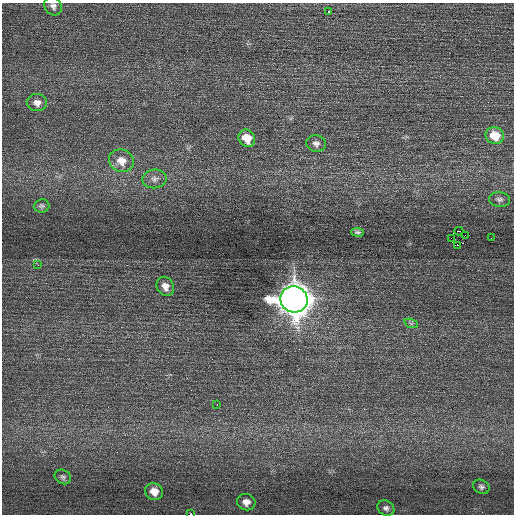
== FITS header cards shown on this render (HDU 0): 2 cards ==
NAXIS1  =                  512 / Axis length
NAXIS2  =                  512 / Axis length

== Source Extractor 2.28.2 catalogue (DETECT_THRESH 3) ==
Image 512 x 512 px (HDU 0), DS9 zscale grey, 1 PNG px = 1 image px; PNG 516 x 516 px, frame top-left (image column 1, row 512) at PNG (2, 3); each listed source drawn as its Kron ellipse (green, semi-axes under 4 px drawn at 4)
Background 0.444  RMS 0.69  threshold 2.08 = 3 sigma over >= 5 px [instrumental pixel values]
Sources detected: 27; all 27 listed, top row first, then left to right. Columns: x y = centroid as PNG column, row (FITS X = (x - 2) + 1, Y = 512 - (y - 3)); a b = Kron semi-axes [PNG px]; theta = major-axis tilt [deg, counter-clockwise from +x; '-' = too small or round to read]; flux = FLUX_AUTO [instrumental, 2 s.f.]
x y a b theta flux
53 6 10 8 -53 200
329 11 3 2 - 230
37 103 10 8 -4 280
495 135 9 8 - 940
247 138 9 8 - 730
316 143 10 8 -12 210
121 161 13 11 -25 550
154 179 12 9 8 260
499 199 10 7 -6 160
41 206 8 6 5 110
459 231 4 2 - 550
358 232 6 4 -4 99
465 235 2 2 - 460
451 238 3 2 - 210
491 238 2 2 - 37
458 245 3 2 - 260
38 265 4 3 - 43
165 286 10 8 -60 350
294 299 14 13 - 79000
411 323 7 4 -18 81
217 405 2 2 - 120
63 477 8 7 - 120
481 487 8 6 -31 140
154 491 9 8 - 540
246 502 9 8 - 340
386 508 9 7 -32 170
191 514 2 2 - 1200
At the frame edge (FLAGS 8, measured only in part): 2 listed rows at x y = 53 6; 191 514